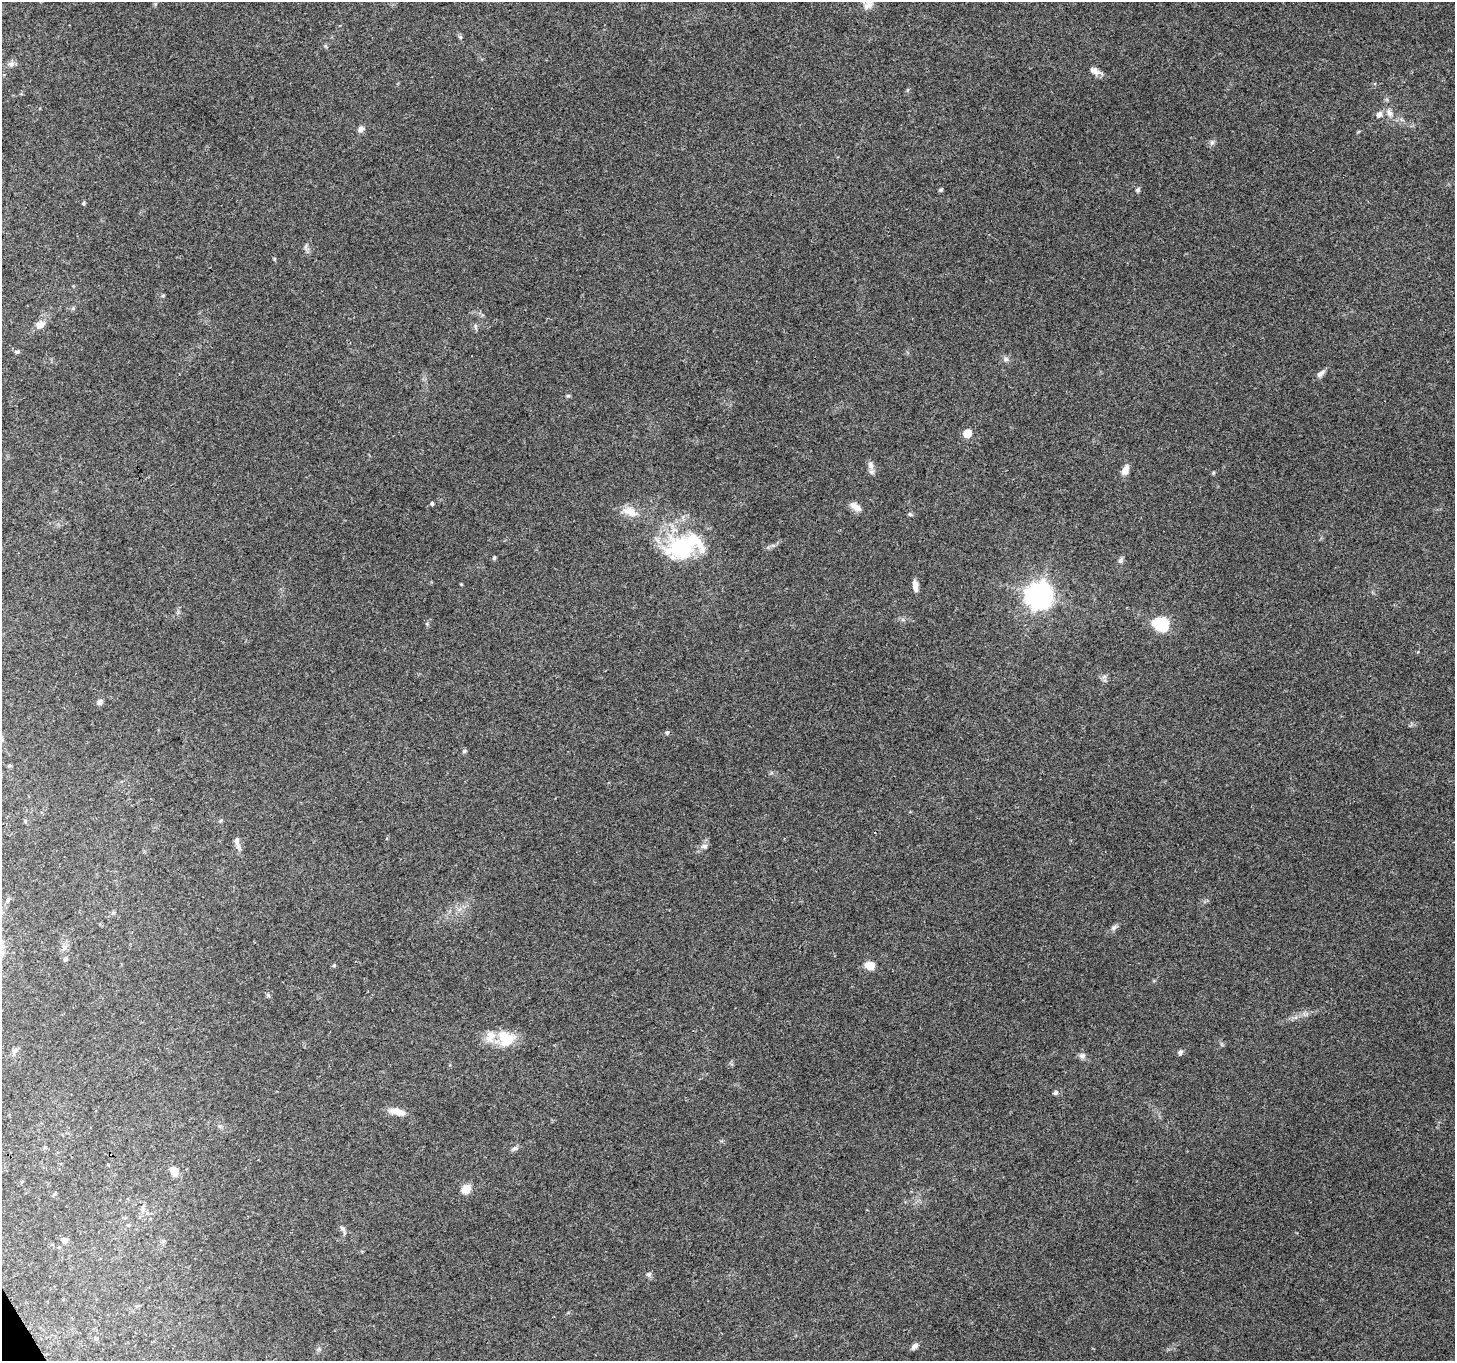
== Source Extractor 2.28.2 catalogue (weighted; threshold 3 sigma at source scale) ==
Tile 7 of 4 x 4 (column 3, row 2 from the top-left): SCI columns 2908-4360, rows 2824-4182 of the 5817 x 5710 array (HDU 1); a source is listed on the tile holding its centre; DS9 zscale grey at full resolution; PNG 1457 x 1363 px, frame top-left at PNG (2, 2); no overlay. Shown black and unused: <1% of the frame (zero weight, under 3 of 4 exposures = <1% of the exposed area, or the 3 px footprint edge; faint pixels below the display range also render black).
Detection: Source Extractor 2.28.2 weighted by HDU 2 'WHT'; one run over the whole footprint, this tile lists its part. Background 0.146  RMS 0.0063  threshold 0.0285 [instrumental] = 3 sigma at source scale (4.5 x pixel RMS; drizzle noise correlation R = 1.50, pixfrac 1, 0.0396/0.0396 arcsec/px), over >= 5 px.
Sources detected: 65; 1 inside a brighter listed object's ellipse — not listed separately; the other 64 listed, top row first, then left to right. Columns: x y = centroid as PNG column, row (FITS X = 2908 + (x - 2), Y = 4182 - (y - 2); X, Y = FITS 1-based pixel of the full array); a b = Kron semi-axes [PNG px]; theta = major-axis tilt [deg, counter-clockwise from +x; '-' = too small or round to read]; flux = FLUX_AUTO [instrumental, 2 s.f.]
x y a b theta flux
868 5 16 9 36 4.5
460 37 6 5 - 0.99
11 64 10 6 3 2.3
1095 71 17 8 -25 3.6
1390 113 10 7 -58 3.1
1379 114 7 6 - 2.8
361 129 9 7 45 2.2
1212 142 7 6 - 1.5
941 190 6 4 2 0.76
1137 190 6 5 - 1.2
83 203 5 4 - 0.82
306 246 7 4 71 1.2
73 308 6 5 - 0.87
41 324 12 9 35 4.8
17 352 8 4 -2 1.1
1006 359 6 6 - 1.5
1320 373 12 6 39 2.6
568 396 6 4 0 0.79
967 433 6 5 - 15
871 465 13 7 -71 3.1
1125 470 11 7 69 4.3
432 504 5 4 - 0.96
855 507 17 7 -36 4.6
630 512 20 11 -24 8.3
910 514 6 5 - 0.98
683 547 49 28 18 56
494 558 5 5 - 0.83
1120 560 10 5 75 1.6
461 584 4 3 - 0.51
915 586 13 6 -85 3.4
1038 595 9 9 - 650
1160 624 10 9 - 40
100 702 7 6 - 2.1
667 732 5 5 - 1.1
464 751 6 5 - 0.99
9 765 6 4 0 0.89
221 820 6 4 20 0.73
25 821 6 3 73 0.69
236 841 10 7 89 2.8
704 846 9 6 2 2.1
8 899 6 5 - 1.5
113 913 6 5 - 1
1114 928 9 6 48 1.8
65 959 7 6 - 1.2
334 965 5 4 - 0.8
870 965 9 7 -16 8.6
268 995 7 4 -46 0.95
490 1036 18 12 64 7.6
508 1039 24 17 46 13
15 1051 7 4 19 1.3
1180 1052 6 5 - 2
1082 1056 8 8 - 2
1055 1092 5 5 - 1.7
397 1111 21 8 -13 6.3
514 1148 9 5 31 1.6
174 1171 9 7 -56 6.3
466 1189 11 9 51 6.1
147 1213 6 4 -47 1.1
343 1228 8 6 -50 1.7
64 1240 6 5 - 3.6
163 1241 6 4 71 0.96
649 1274 7 4 45 1.1
96 1338 5 5 - 0.92
914 1346 11 6 48 2.3